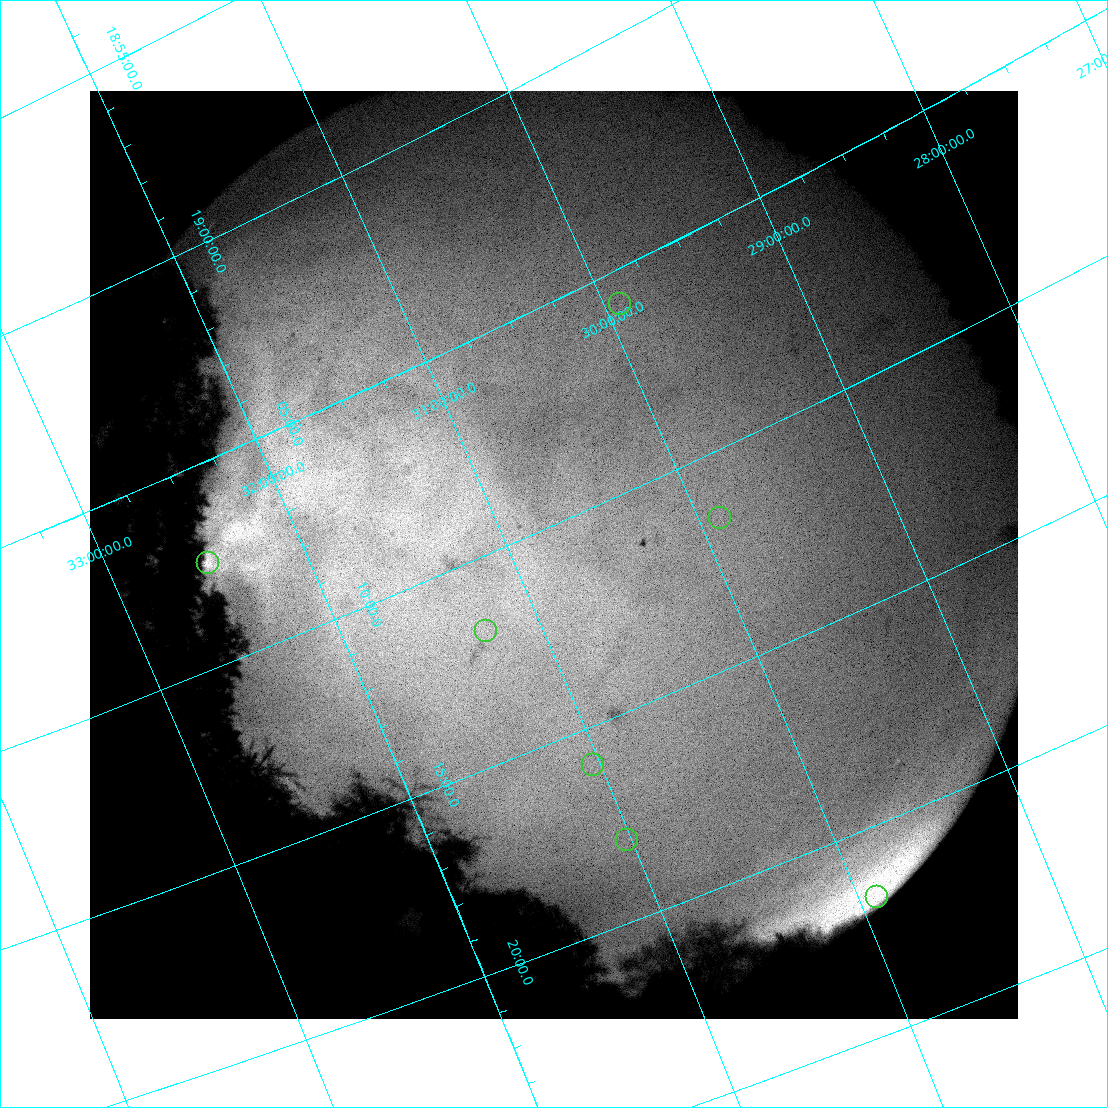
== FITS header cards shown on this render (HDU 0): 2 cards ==
NAXIS1  =                  928 / Length of data axis 1
NAXIS2  =                  928 / Length of data axis 2

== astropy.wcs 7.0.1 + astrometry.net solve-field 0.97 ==
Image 928 x 928 px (HDU 0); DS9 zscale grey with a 90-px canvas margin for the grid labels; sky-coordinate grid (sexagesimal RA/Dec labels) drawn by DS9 from the SOLVED WCS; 7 Tycho-2 reference stars matched to detected sources circled (green)
Header WCS: none
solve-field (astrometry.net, Tycho-2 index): SOLVED blind (the file carries no WCS)
Solved WCS: RA---TAN-SIP/DEC--TAN-SIP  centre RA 19:10:40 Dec +30:47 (287.67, +30.79 deg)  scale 19.3 arcsec/px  FOV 298.9' x 297.3'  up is -114 deg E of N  parity normal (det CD < 0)
(file carries no celestial WCS; the grid is the blind solution)
Tycho-2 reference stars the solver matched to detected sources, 7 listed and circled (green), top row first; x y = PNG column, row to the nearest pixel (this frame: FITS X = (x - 90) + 1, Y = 928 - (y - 91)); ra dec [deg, ICRS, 3 dp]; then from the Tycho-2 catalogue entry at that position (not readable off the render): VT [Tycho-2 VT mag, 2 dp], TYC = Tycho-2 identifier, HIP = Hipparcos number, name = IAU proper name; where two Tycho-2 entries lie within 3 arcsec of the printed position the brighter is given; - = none
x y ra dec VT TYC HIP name
620 304 286.446 +29.922 6.52 2134-70-1 93770 -
720 518 287.881 +29.890 7.62 2135-499-1 94291 -
208 563 286.857 +32.502 5.26 2644-2411-1 93917 -
486 631 287.942 +31.283 5.92 2640-2019-1 94311 -
593 765 288.984 +31.036 6.93 2653-1801-1 94677 -
627 840 289.504 +31.022 6.70 2653-2100-1 94852 -
877 897 290.422 +29.905 7.47 2136-278-1 95170 -